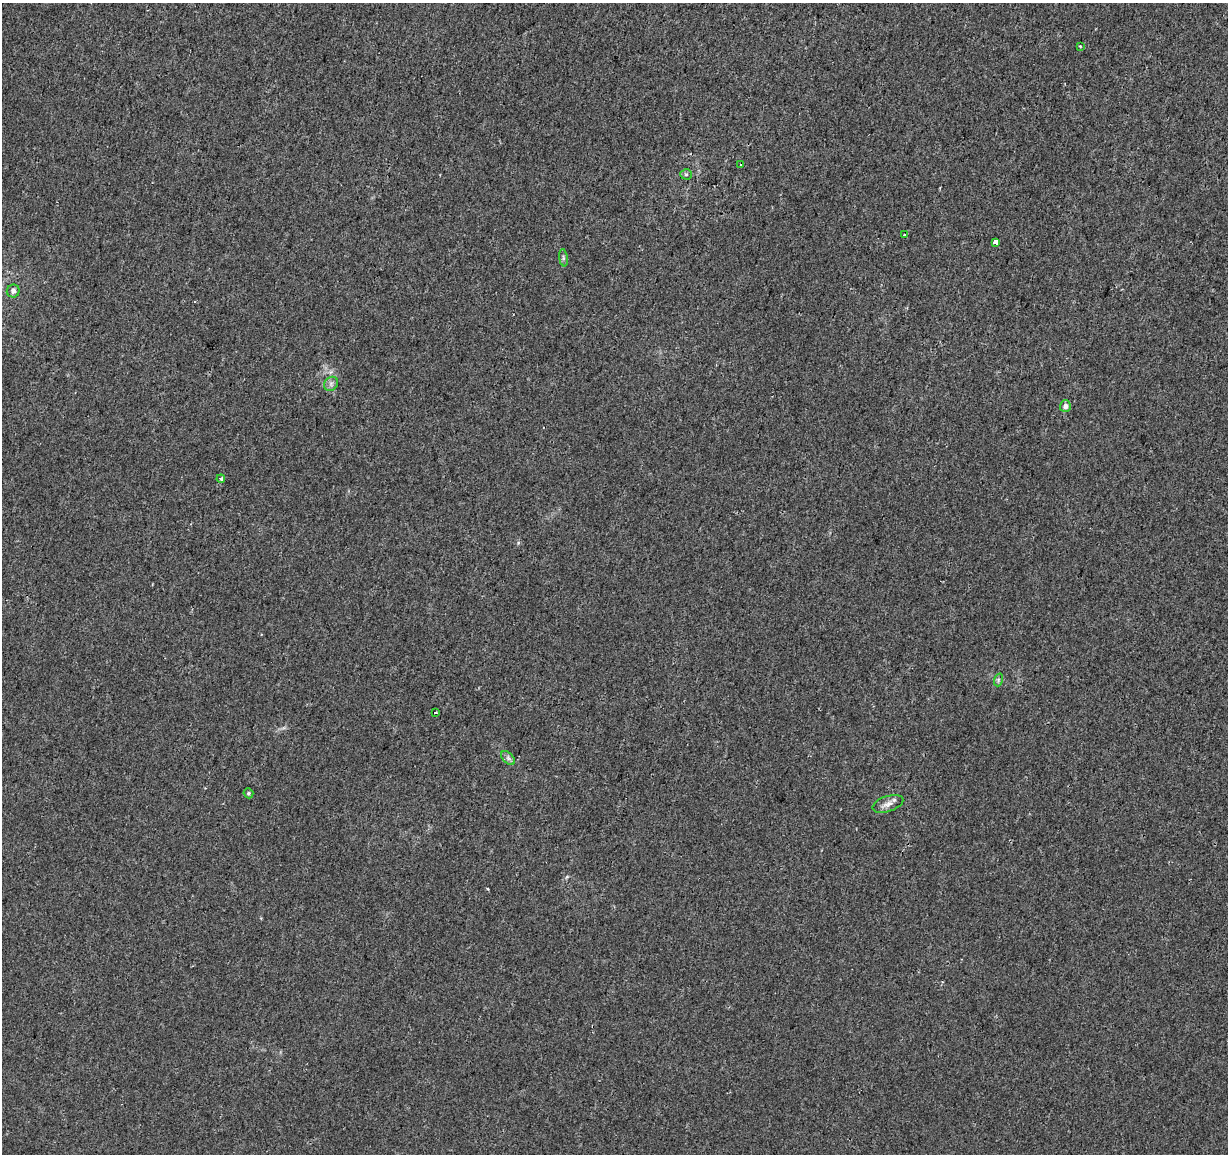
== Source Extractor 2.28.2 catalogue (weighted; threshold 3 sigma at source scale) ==
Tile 10 of 4 x 4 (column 2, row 3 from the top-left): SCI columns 1227-2452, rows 1377-2528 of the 4913 x 5118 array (HDU 1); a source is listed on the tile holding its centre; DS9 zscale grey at full resolution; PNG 1230 x 1156 px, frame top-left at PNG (2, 3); each listed source drawn as its Kron ellipse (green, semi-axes under 4 px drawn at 4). Shown black and unused: <1% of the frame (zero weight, under 2 of 3 exposures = <1% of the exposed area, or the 3 px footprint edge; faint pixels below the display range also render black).
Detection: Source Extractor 2.28.2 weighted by HDU 2 'WHT'; one run over the whole footprint, this tile lists its part. Background 0.00516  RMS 0.0036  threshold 0.016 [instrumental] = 3 sigma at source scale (4.5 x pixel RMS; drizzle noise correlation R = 1.50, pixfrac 1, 0.0396/0.0396 arcsec/px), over >= 5 px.
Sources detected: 15; all 15 listed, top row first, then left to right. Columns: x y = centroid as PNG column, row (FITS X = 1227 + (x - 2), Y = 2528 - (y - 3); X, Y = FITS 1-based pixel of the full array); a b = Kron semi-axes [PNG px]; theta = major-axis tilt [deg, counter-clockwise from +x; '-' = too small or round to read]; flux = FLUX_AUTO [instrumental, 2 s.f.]
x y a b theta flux
1080 46 3 3 - 0.31
741 165 3 2 - 0.36
686 174 5 5 - 0.59
904 235 3 2 - 0.54
995 242 3 3 - 29
563 258 9 4 -82 0.66
13 291 6 6 - 1.4
331 384 8 6 47 1.1
1065 406 5 5 - 1.6
221 479 4 3 - 2
998 680 6 4 72 0.58
435 713 3 3 - 0.87
508 758 8 5 -45 0.97
248 793 5 4 - 0.6
888 804 16 8 18 2.3